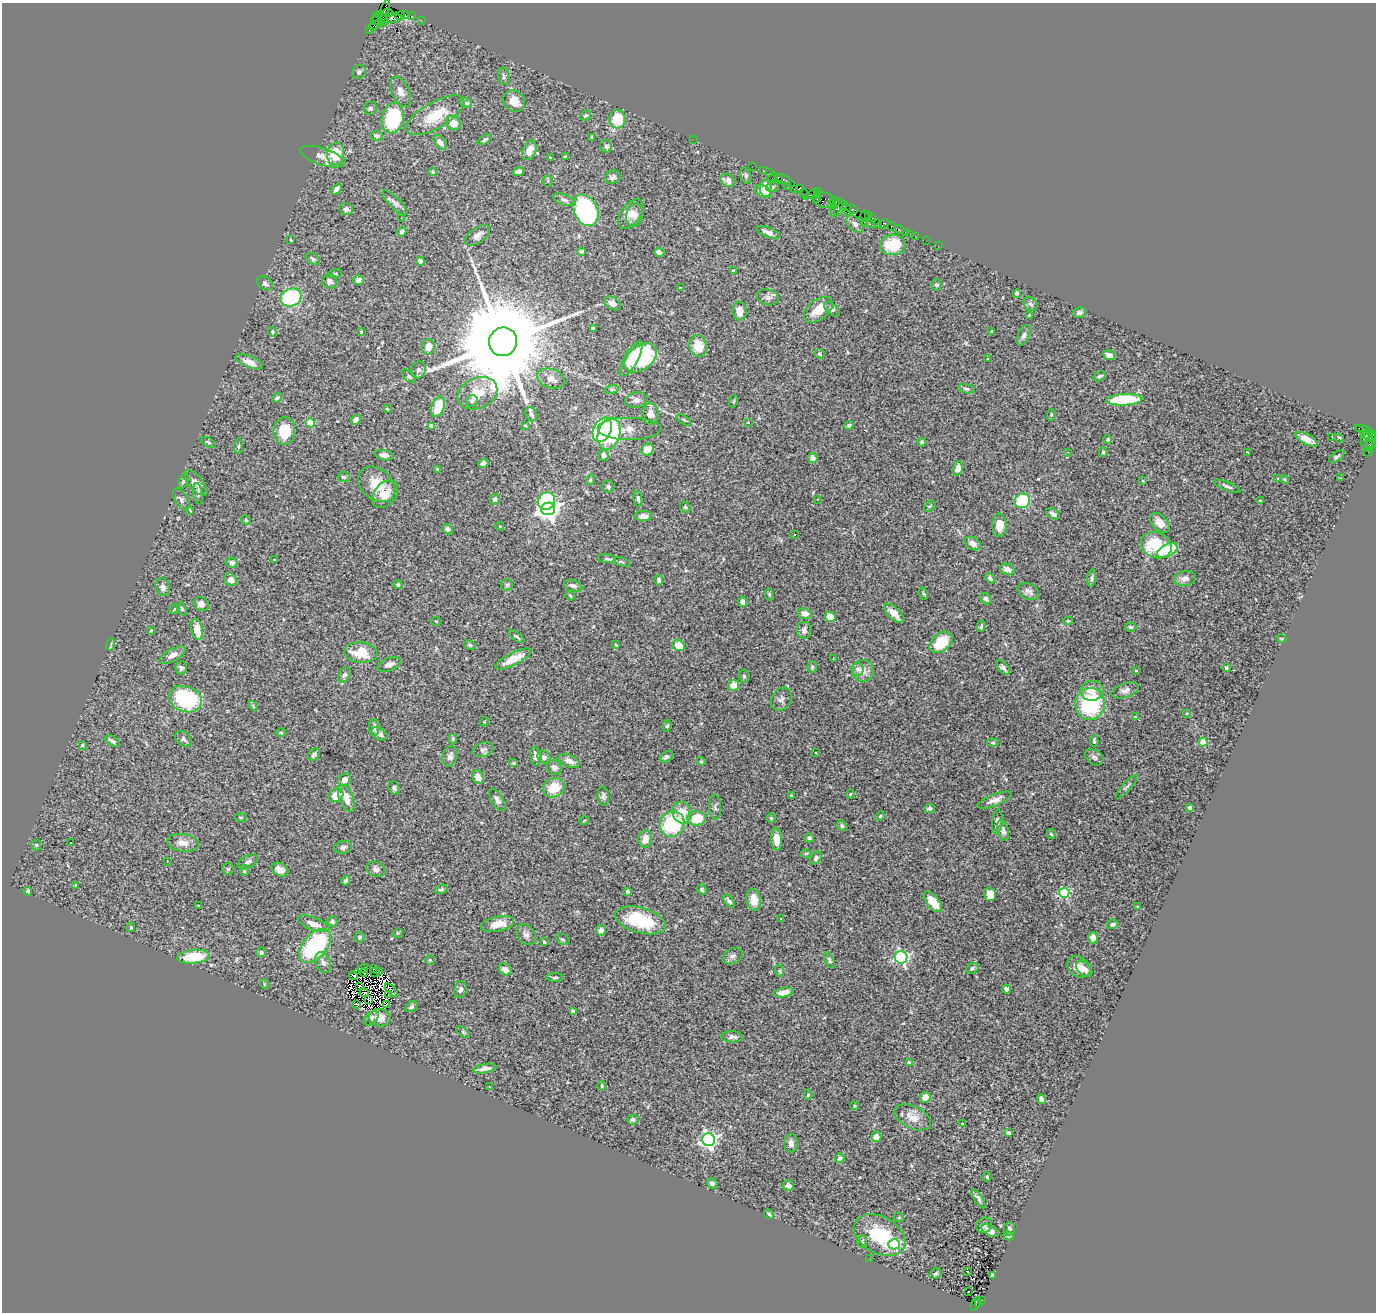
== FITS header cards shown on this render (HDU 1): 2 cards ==
NAXIS1  =                 1374
NAXIS2  =                 1310

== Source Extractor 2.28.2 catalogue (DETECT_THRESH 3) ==
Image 1374 x 1310 px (HDU 1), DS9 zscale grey, 1 PNG px = 1 image px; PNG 1378 x 1314 px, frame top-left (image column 1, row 1310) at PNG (2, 3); each listed source drawn as its Kron ellipse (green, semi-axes under 4 px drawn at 4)
Background 1.98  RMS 0.052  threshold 0.156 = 3 sigma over >= 5 px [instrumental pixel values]
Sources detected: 451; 6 with non-positive FLUX_AUTO (blend fragments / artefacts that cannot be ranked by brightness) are neither listed nor drawn; the other 445 listed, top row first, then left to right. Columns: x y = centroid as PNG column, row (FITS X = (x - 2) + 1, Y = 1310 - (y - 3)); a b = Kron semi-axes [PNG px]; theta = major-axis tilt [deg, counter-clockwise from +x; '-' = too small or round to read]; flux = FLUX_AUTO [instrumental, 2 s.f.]
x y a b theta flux
384 11 11 3 71 170
388 13 5 3 - 200
405 14 3 2 - 60
379 15 4 3 - 80
400 16 5 2 - 170
412 16 3 2 - 61
391 18 11 5 2 740
383 19 7 4 -60 480
378 20 7 2 -58 280
421 20 2 2 - 46
374 21 4 3 - 110
375 26 6 3 30 190
369 30 2 2 - 51
359 72 7 6 - 9.1
504 76 9 5 -82 9
401 92 16 8 -66 28
514 101 11 10 - 46
466 103 6 4 -19 8.3
370 108 7 6 - 9
435 115 32 13 30 100
586 115 6 4 33 7.4
393 118 15 11 77 200
617 119 9 8 - 100
453 123 8 6 -44 43
377 136 6 5 - 12
592 138 3 3 - 5.4
485 140 8 4 32 6.6
693 140 2 2 - 21
440 142 8 5 -50 15
606 146 6 6 - 11
529 150 10 6 66 33
336 154 11 8 84 100
322 157 23 8 -18 28
565 157 4 4 - 3.5
550 158 3 3 - 5.2
752 166 2 2 - 25
763 170 2 2 - 68
518 171 6 4 15 16
433 172 4 3 - 4.4
769 173 2 2 - 40
746 176 8 5 -74 8.3
612 177 8 6 22 12
773 177 5 3 - 350
778 177 3 3 - 150
728 180 8 6 -33 26
785 180 10 3 -29 340
548 181 5 5 - 4.8
787 186 3 2 - 81
773 187 6 5 - 6.2
337 189 6 4 50 12
766 189 8 6 -86 61
795 189 3 3 - 230
799 189 4 4 - 400
763 191 9 5 -23 61
813 193 9 3 24 140
804 194 5 2 - 230
818 194 3 3 - 100
816 198 4 3 - 280
564 200 12 5 -18 13
824 200 11 8 -14 840
835 202 5 3 - 250
395 203 17 5 -44 15
832 205 3 3 - 120
837 207 10 4 61 680
841 208 8 3 46 190
346 209 7 6 - 10
852 209 6 3 -22 250
585 210 16 12 -62 480
847 210 6 3 -65 120
631 214 17 10 53 36
635 215 12 8 80 21
864 216 6 2 62 73
868 216 3 2 - 100
401 218 2 2 - 54
872 218 3 3 - 150
864 222 2 2 - 160
877 223 4 2 - 100
855 224 10 6 -45 13
870 224 2 2 - 56
883 224 6 4 25 190
892 226 4 3 - 240
899 229 5 3 - 65
402 231 5 4 - 12
768 232 12 5 -23 19
906 232 3 3 - 140
910 234 2 2 - 19
477 235 14 7 35 22
915 236 2 2 - 2.9
291 240 3 2 - 2.8
926 241 2 2 - 21
893 245 13 10 4 130
938 246 2 2 - 36
582 251 4 3 - 6.4
659 252 5 4 - 14
313 259 8 5 -36 7.2
420 261 4 4 - 15
733 270 4 2 - 2.9
335 274 7 4 9 4.9
358 280 5 5 - 13
330 281 7 7 - 14
265 283 9 6 -36 12
937 285 5 5 - 7.3
681 288 4 3 - 3.1
1017 293 4 3 - 7
291 297 11 8 23 280
768 297 11 8 -14 15
612 303 9 6 -33 19
1030 304 8 6 -48 11
832 309 9 5 -39 7.9
818 310 16 10 38 66
740 311 9 7 -82 38
1079 313 7 5 12 9.3
1029 315 4 3 - 3.1
593 328 4 4 - 14
992 331 3 3 - 3.4
272 332 5 4 - 4.7
361 332 4 3 - 2.9
1024 335 11 5 63 11
503 342 14 14 - 94000
698 346 11 8 -78 62
428 347 8 6 73 35
820 354 5 4 - 6.5
1109 355 6 4 -18 20
640 358 18 11 38 320
988 358 3 3 - 16
631 359 20 7 61 84
249 362 14 5 -21 29
418 370 8 7 - 12
409 376 8 5 -42 7.6
1100 376 7 4 27 8.3
551 379 14 9 -18 23
612 389 7 4 19 6.6
966 389 9 4 -10 7
477 393 20 15 24 76
277 398 5 4 - 5
636 400 11 8 12 19
1124 400 18 5 3 250
472 401 6 6 - 7
734 401 6 3 71 3.4
438 407 11 6 72 97
387 409 3 3 - 2.6
531 414 7 6 - 7.2
650 414 10 8 -87 21
1051 415 6 4 79 4.1
356 420 5 4 - 18
684 420 8 4 -34 5.6
310 423 5 4 - 110
749 423 3 3 - 12
525 425 3 3 - 3.2
849 425 5 4 - 7.6
432 426 4 4 - 25
1359 428 2 2 - 57
629 429 32 11 0 41
602 430 13 8 65 350
1364 430 9 3 -18 190
284 431 14 10 84 94
609 434 16 11 73 310
1366 435 4 3 - 480
1370 436 6 6 - 390
1332 438 3 2 - 5.8
1339 438 4 3 - 11
1108 439 4 4 - 4.3
1307 439 12 5 -28 26
1367 441 10 6 -84 760
209 442 8 4 -31 6.3
921 442 4 4 - 6
1371 442 6 3 -79 280
1368 445 5 4 - 240
239 446 8 3 85 5.4
647 449 7 5 45 55
1067 452 4 4 - 4.7
1103 452 4 4 - 4.6
1248 452 4 3 - 7.3
1368 452 5 3 - 71
384 455 9 5 -10 18
603 455 6 5 - 14
1337 457 9 4 35 7.3
813 458 5 5 - 17
483 463 5 4 - 9
958 468 7 5 73 17
437 469 3 3 - 4.7
344 477 6 5 - 9
1341 478 3 2 - 4.9
1277 479 3 3 - 7.8
590 480 5 4 - 4.1
1285 480 4 3 - 2.9
183 481 8 4 69 6.1
1143 481 4 3 - 2.6
196 483 16 7 -49 30
377 484 21 15 -40 86
1227 486 14 4 -22 11
608 487 6 6 - 7.2
198 494 10 5 -82 7.5
385 494 15 10 48 46
181 499 12 6 -60 10
495 499 5 5 - 9.3
638 499 8 4 -79 8.5
817 499 2 2 - 2.3
546 501 9 8 - 190
1022 501 8 7 - 190
1261 501 4 3 - 5.5
930 506 7 4 43 5.3
685 507 6 5 - 6.4
548 509 7 6 - 2900
190 510 4 2 - 2.7
1053 514 7 5 -33 13
643 516 9 5 3 18
246 520 5 4 - 4.3
1160 523 12 7 -47 36
999 525 11 7 88 50
500 526 4 3 - 2.6
448 529 6 5 - 11
795 534 3 2 - 5.7
973 543 9 6 -30 20
1156 545 16 12 -22 180
1167 550 11 6 28 130
607 559 8 4 -7 7.1
274 560 3 2 - 2.5
232 562 6 5 - 10
622 562 8 4 -21 4.8
1007 569 7 5 -20 22
990 578 5 3 - 7.8
1092 578 8 3 85 6.4
1185 578 11 7 8 21
231 580 7 5 -49 23
659 580 5 3 - 7.7
398 585 4 4 - 6.5
507 585 6 6 - 7.2
573 586 9 5 -19 14
163 587 9 7 -71 15
1028 591 11 7 -25 15
769 594 6 4 -77 5.3
924 594 6 4 -70 4.7
570 596 5 3 - 4
986 599 6 5 - 7.1
742 602 5 4 - 15
201 604 8 6 -33 16
175 609 6 4 37 4.5
182 609 7 4 -71 5.3
894 613 13 5 -44 35
805 614 7 5 -11 24
830 617 5 5 - 31
436 621 5 3 - 2.7
1068 621 4 3 - 3.8
981 626 6 2 73 4.2
1131 627 6 4 -1 6.7
197 629 10 5 -79 43
151 630 3 3 - 3.3
804 630 8 7 - 16
517 636 9 3 -38 5.8
1281 638 5 3 - 2.7
941 642 13 9 40 110
111 644 6 4 71 4
470 645 6 4 -22 4.8
616 645 3 2 - 2.9
678 645 7 5 -28 54
361 653 16 10 -4 90
173 655 15 6 28 19
833 658 3 2 - 2.5
513 659 20 6 27 55
389 664 12 6 21 16
812 667 6 5 - 6.9
181 668 7 5 79 7.9
1003 668 9 5 -46 11
1226 668 4 4 - 6.4
857 669 6 6 - 12
1136 670 3 3 - 2.6
863 671 11 11 - 33
344 675 8 5 56 8.6
744 676 7 5 -75 6.6
734 685 5 5 - 45
1125 690 14 7 18 18
1092 691 11 10 - 39
185 699 17 12 -19 340
781 699 12 9 61 16
1090 704 16 15 - 320
253 706 5 4 - 4.7
1187 713 4 3 - 2.6
1135 717 4 3 - 2.9
484 722 5 3 - 3
667 726 6 4 72 6
374 727 8 5 -88 10
281 733 5 3 - 3.3
379 734 9 5 -30 13
183 739 9 7 -38 10
453 739 5 4 - 5.4
113 741 8 4 -33 11
1094 741 6 3 87 6.7
1203 742 4 4 - 150
993 743 5 3 - 5
82 745 3 2 - 3.7
483 750 10 7 19 10
815 753 3 2 - 4.6
314 755 7 5 53 11
450 756 11 7 74 15
536 756 9 5 -82 16
544 757 7 6 - 13
666 757 7 5 33 11
1094 757 10 7 -34 11
569 761 11 6 -23 25
701 761 4 4 - 4
514 763 5 4 - 3.8
554 767 8 7 - 16
478 777 7 5 -69 28
344 780 7 5 56 21
1127 786 15 3 48 6.3
394 788 7 5 -71 8.7
554 788 11 9 28 79
850 794 4 3 - 2.7
336 795 7 6 - 49
791 795 4 3 - 2.8
603 796 10 5 -85 10
346 798 14 7 -69 41
497 800 12 6 -59 13
994 800 18 5 21 26
715 807 12 6 -87 11
930 808 5 4 - 8.3
1190 808 4 4 - 12
682 813 11 9 -65 60
880 816 5 3 - 3.5
241 817 6 3 0 4.4
697 818 9 7 2 89
771 818 4 4 - 4.5
584 821 5 3 - 2.9
997 822 12 5 84 12
672 824 13 12 - 250
842 826 5 4 - 7.3
1003 830 10 5 -74 13
1051 834 5 4 - 5.5
809 838 4 4 - 8
645 839 8 6 79 26
776 839 11 5 -86 45
71 842 3 3 - 4.3
183 843 16 8 -8 29
36 845 5 5 - 5.1
343 847 9 6 10 11
806 853 5 3 - 4
816 858 7 5 55 11
167 861 3 2 - 8.5
248 862 11 6 29 12
228 869 6 6 - 6.5
280 869 9 6 -27 23
376 869 9 7 -23 15
244 870 5 4 - 5.8
346 881 5 4 - 8
75 886 3 3 - 3.4
441 889 7 4 21 6.5
702 889 5 4 - 7.8
28 891 4 4 - 8.3
628 891 4 3 - 9.1
1064 893 5 5 - 350
990 894 7 6 - 30
754 900 11 7 -78 43
729 901 7 4 -53 9.2
933 902 12 6 -50 53
199 906 3 3 - 4.7
1137 906 4 2 - 2.7
781 918 3 2 - 8.6
641 920 26 12 -15 190
332 921 5 5 - 8.3
314 924 16 6 -21 34
498 924 17 7 12 50
1112 924 6 4 21 7.4
131 927 4 3 - 4.6
601 930 5 5 - 18
398 933 5 4 - 5.2
526 935 11 8 -49 16
359 937 5 5 - 7.3
1093 938 5 5 - 20
563 939 7 5 -35 6.4
544 942 4 3 - 5
315 946 20 12 50 420
261 952 5 5 - 8.4
733 956 10 7 30 12
194 957 16 7 5 130
901 957 6 6 - 740
430 960 5 4 - 4.2
830 960 9 4 -67 5.9
323 963 11 7 -65 16
1079 967 12 9 -36 41
363 968 5 2 - 0.4
972 968 6 5 - 7.9
374 969 3 2 - 4.3
505 969 7 5 -36 20
1084 969 9 6 -42 22
379 971 4 2 - 1.2
780 971 6 3 -71 4.1
364 972 4 2 - 0.16
375 973 5 2 - 1.6
354 976 4 2 - 4.3
555 978 8 3 1 5.4
264 984 5 3 - 2.6
359 986 2 2 - 3.9
1006 989 4 4 - 8.7
391 990 8 3 -48 4
460 990 8 6 74 14
784 992 10 5 8 31
364 993 4 2 - 3.2
388 995 4 2 - 3.7
369 999 3 2 - 4.2
357 1004 3 2 - 2.9
386 1004 2 2 - 2.5
411 1007 7 4 32 6.9
573 1011 3 3 - 5.5
371 1018 9 5 42 9.8
380 1018 11 8 -9 38
463 1032 7 3 -35 4.1
732 1037 11 5 -3 12
909 1063 4 4 - 25
485 1068 11 4 10 18
602 1086 5 4 - 3.9
489 1087 3 2 - 4.7
808 1095 5 4 - 4.8
925 1097 5 5 - 27
1041 1099 5 3 - 11
854 1106 4 4 - 4
913 1117 19 11 -27 45
633 1120 5 5 - 11
962 1123 4 2 - 6.2
1009 1133 4 3 - 17
876 1137 5 5 - 23
708 1140 6 6 - 1100
791 1143 9 6 86 17
840 1158 5 4 - 11
987 1177 4 3 - 4.6
712 1183 5 5 - 10
788 1185 5 5 - 11
978 1199 11 4 -58 9.4
769 1214 5 4 - 6.1
899 1217 5 5 - 4
984 1225 8 7 - 12
1009 1229 7 5 89 6.4
990 1231 9 5 -29 25
880 1235 28 18 -29 180
1009 1236 5 4 - 4.7
862 1242 6 5 - 5.2
894 1244 6 5 - 390
870 1259 2 2 - 5.3
968 1272 3 3 - 55
935 1274 6 5 - 7.2
992 1275 4 2 - 4.2
969 1292 3 2 - 4.2
982 1300 3 2 - 310
975 1304 7 2 66 260
978 1304 4 3 - 170
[6 non-positive-flux detections neither listed nor drawn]